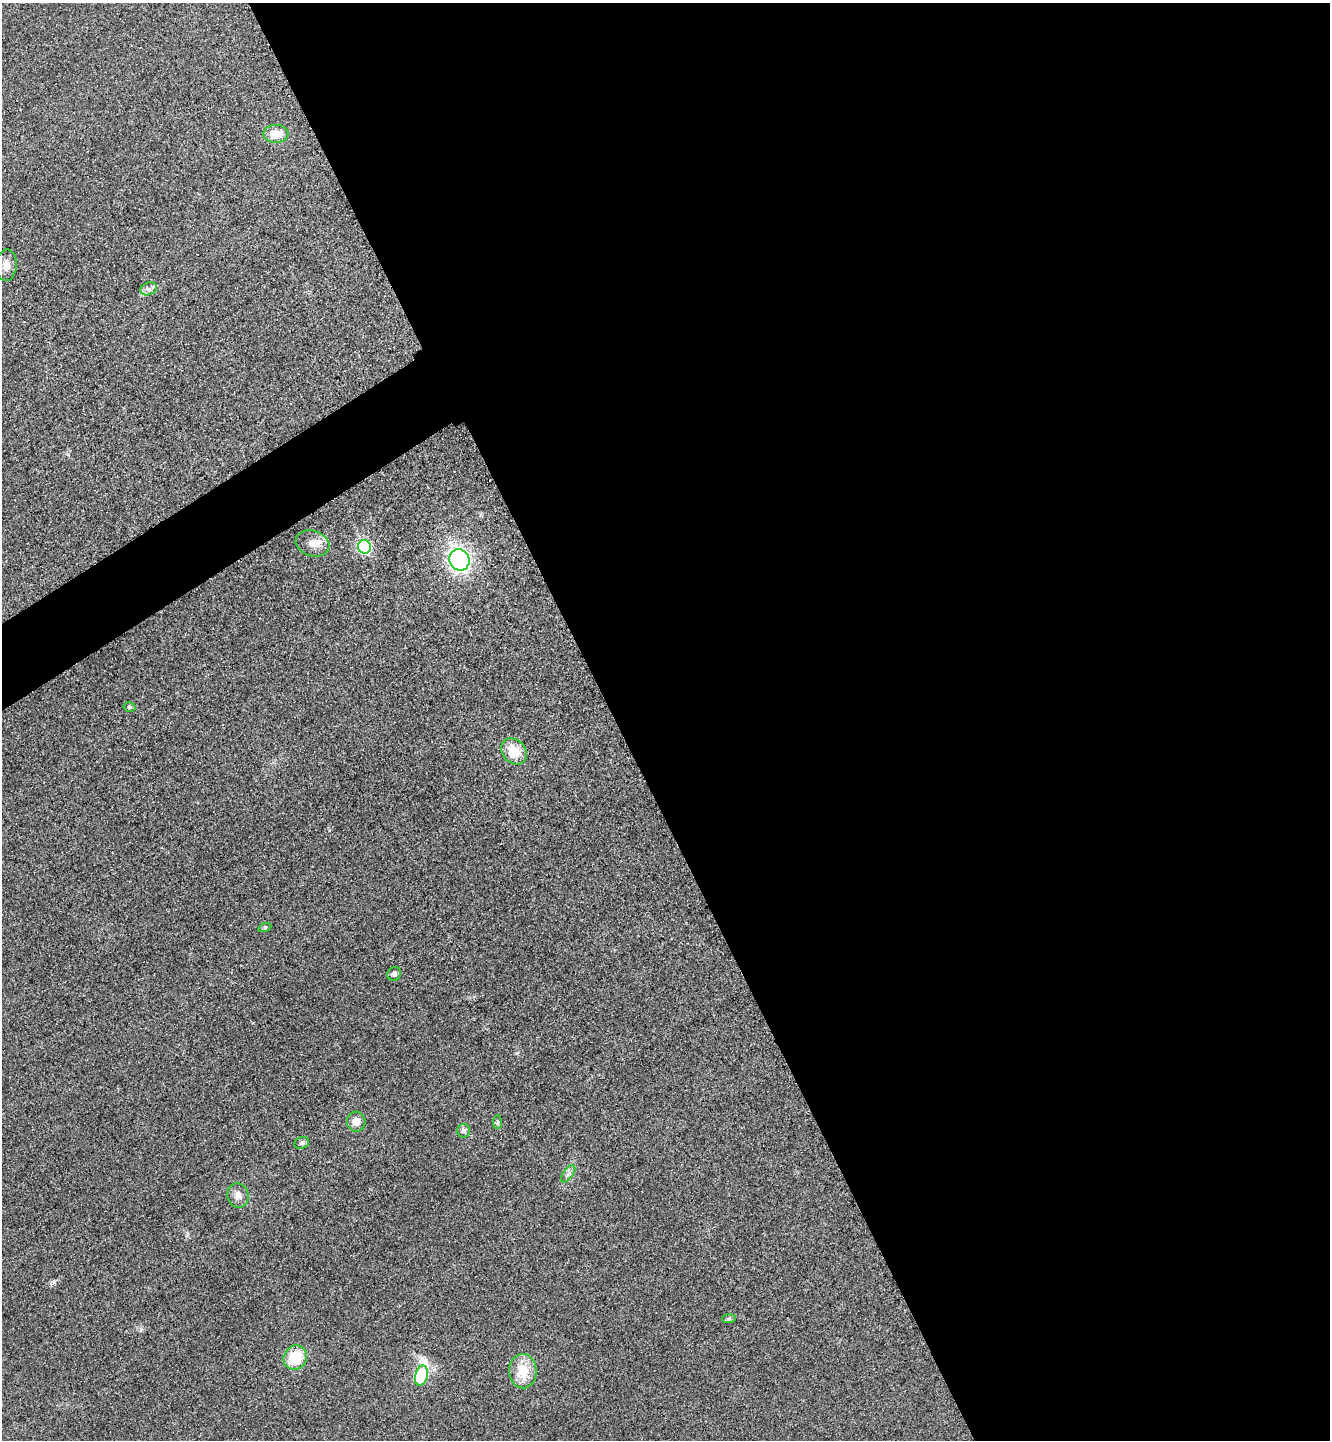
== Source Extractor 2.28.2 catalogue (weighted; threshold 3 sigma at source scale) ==
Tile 8 of 4 x 4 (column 4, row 2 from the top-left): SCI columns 4164-5491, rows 2909-4346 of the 5808 x 5817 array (HDU 1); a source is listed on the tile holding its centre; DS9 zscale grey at full resolution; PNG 1332 x 1442 px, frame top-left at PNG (2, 3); each listed source drawn as its Kron ellipse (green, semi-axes under 4 px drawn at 4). Shown black and unused: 56% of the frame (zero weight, under 3 of 4 exposures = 3% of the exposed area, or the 3 px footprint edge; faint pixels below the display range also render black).
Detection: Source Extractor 2.28.2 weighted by HDU 2 'WHT'; one run over the whole footprint, this tile lists its part. Background 0.0837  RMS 0.017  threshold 0.0763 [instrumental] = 3 sigma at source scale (4.5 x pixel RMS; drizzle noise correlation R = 1.50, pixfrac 1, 0.05/0.05 arcsec/px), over >= 5 px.
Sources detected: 20; all 20 listed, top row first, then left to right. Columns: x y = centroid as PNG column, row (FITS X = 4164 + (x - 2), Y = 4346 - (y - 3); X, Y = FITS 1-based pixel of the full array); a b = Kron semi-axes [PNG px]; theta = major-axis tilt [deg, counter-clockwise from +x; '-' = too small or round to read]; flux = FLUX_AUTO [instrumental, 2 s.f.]
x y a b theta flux
276 134 12 9 3 25
6 265 16 10 86 14
149 289 8 6 20 6.2
312 543 17 12 -17 19
364 547 7 6 - 230
459 560 11 10 - 380
129 707 6 4 -15 3
514 751 14 11 -46 36
265 927 6 4 19 2.1
394 974 7 6 - 5.3
356 1122 10 9 - 14
497 1122 7 4 89 2.7
463 1131 7 6 - 5.2
302 1143 8 5 22 3.6
568 1174 10 5 54 5.6
238 1195 12 10 -76 12
729 1319 7 4 2 2.9
295 1358 12 11 - 51
523 1371 17 13 -88 40
421 1376 10 6 76 170
Unlisted compact peaks at least as high as the median listed source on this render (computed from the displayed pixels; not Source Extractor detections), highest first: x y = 54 1282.